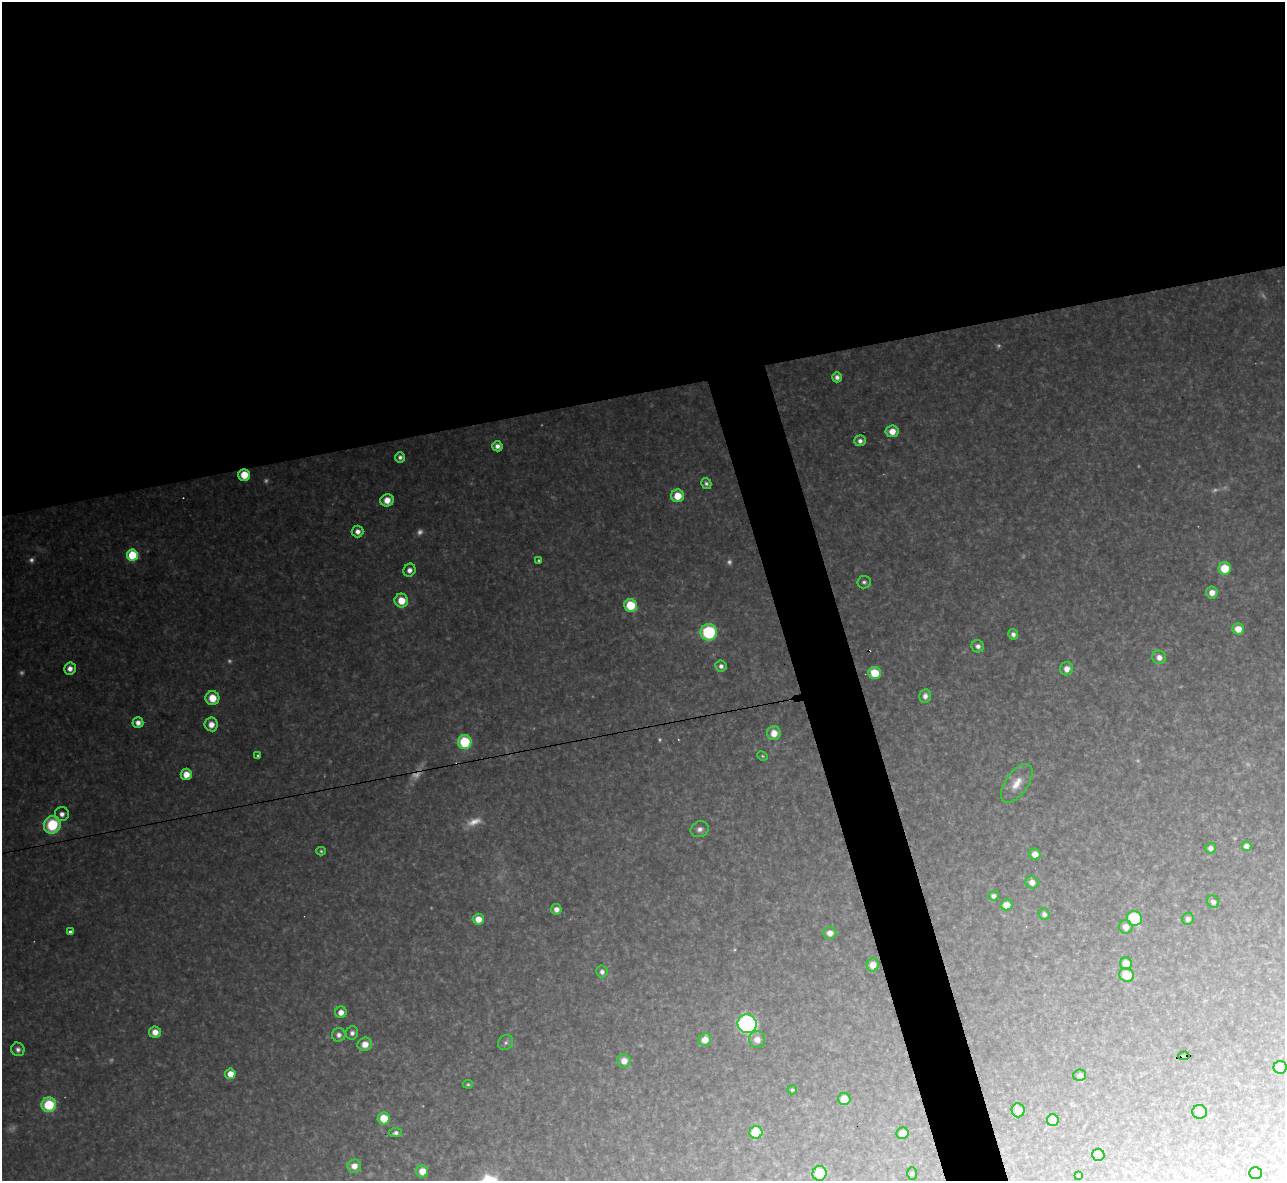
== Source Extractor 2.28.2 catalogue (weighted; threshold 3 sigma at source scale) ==
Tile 2 of 4 x 4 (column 2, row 1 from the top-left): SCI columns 1284-2566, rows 3678-4856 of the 5133 x 5115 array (HDU 1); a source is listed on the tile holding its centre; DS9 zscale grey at full resolution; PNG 1287 x 1183 px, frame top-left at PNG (2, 2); each listed source drawn as its Kron ellipse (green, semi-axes under 4 px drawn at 4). Shown black and unused: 36% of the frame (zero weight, under 3 of 4 exposures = <1% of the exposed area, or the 3 px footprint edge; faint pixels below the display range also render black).
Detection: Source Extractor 2.28.2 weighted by HDU 2 'WHT'; one run over the whole footprint, this tile lists its part. Background 0.314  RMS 0.019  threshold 0.0867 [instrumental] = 3 sigma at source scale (4.5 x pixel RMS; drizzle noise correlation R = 1.50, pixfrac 1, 0.05/0.05 arcsec/px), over >= 5 px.
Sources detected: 112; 18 too faint to see at this stretch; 1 cosmic-ray / hot-pixel residue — neither listed nor drawn; the other 93 listed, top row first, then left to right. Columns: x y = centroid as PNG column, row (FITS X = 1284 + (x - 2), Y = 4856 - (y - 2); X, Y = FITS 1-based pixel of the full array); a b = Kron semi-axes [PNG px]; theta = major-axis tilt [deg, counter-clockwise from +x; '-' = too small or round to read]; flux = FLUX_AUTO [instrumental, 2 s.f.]
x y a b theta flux
837 377 5 5 - 8.7
892 431 6 6 - 26
860 441 6 5 - 9.1
497 446 5 5 - 11
400 457 5 5 - 7.6
244 475 6 6 - 49
706 483 6 5 - 5.5
678 496 6 6 - 44
387 500 6 6 - 25
358 531 6 6 - 13
132 555 5 5 - 140
539 560 4 4 - 3.8
1225 568 6 6 - 63
409 570 6 6 - 12
864 582 6 6 - 5.6
1212 592 6 6 - 19
401 601 7 7 - 40
630 605 6 6 - 81
1238 629 6 5 - 26
709 632 8 8 - 160
1013 634 5 5 - 8.4
978 646 6 6 - 8.6
1159 657 7 6 - 14
721 666 5 5 - 7.9
70 668 6 6 - 14
1067 669 7 6 - 16
875 673 6 6 - 58
925 696 7 6 - 11
212 698 7 7 - 40
138 722 5 5 - 13
211 724 7 6 - 21
774 733 7 7 - 27
465 742 7 7 - 120
258 755 3 3 - 3.3
762 756 5 3 - 2.4
186 774 5 5 - 28
1017 783 22 11 55 30
62 814 7 7 - 13
52 825 9 8 - 120
700 829 9 7 24 9.8
1247 846 5 4 - 11
1210 848 5 5 - 8.5
321 851 5 3 - 3.3
1035 854 6 5 - 18
1032 882 6 6 - 14
993 896 5 4 - 8.4
1213 902 6 6 - 8.6
1006 905 6 5 - 23
556 909 5 5 - 12
1044 914 6 5 - 7.9
1134 918 8 7 - 110
478 919 5 5 - 24
1188 919 6 6 - 7.4
1126 927 7 6 - 18
70 932 4 4 - 6.4
830 933 6 6 - 16
1126 964 6 6 - 35
873 965 6 6 - 23
602 972 6 5 - 7.5
1126 975 7 7 - 45
341 1012 6 5 - 17
747 1024 9 9 - 500
155 1032 6 5 - 21
352 1033 6 6 - 7.5
339 1035 7 6 - 10
705 1040 6 6 - 22
757 1040 8 8 - 18
506 1042 8 7 - 5.8
365 1044 7 6 - 22
18 1049 7 6 - 9
1184 1056 5 4 - 80
624 1061 7 6 - 21
1280 1067 6 6 - 37
230 1074 5 5 - 28
1079 1075 6 5 - 7.7
468 1084 5 4 - 3
792 1090 5 4 - 3.7
844 1099 6 6 - 34
49 1105 7 7 - 100
1018 1110 7 6 - 26
1200 1112 7 6 - 23
384 1118 6 6 - 55
1053 1120 6 6 - 70
756 1132 6 6 - 99
395 1133 6 4 9 6.6
903 1133 6 6 - 18
1098 1155 6 6 - 46
354 1166 7 6 - 19
422 1171 6 6 - 29
819 1173 7 7 - 81
912 1173 6 5 - 3.7
1255 1173 6 6 - 14
1079 1175 3 3 - 2.3
Overlapping masked pixels (flux is a lower limit): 2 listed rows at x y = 244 475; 1184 1056
Isophote crosses this tile's border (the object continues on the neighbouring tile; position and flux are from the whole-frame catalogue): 1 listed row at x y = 1280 1067